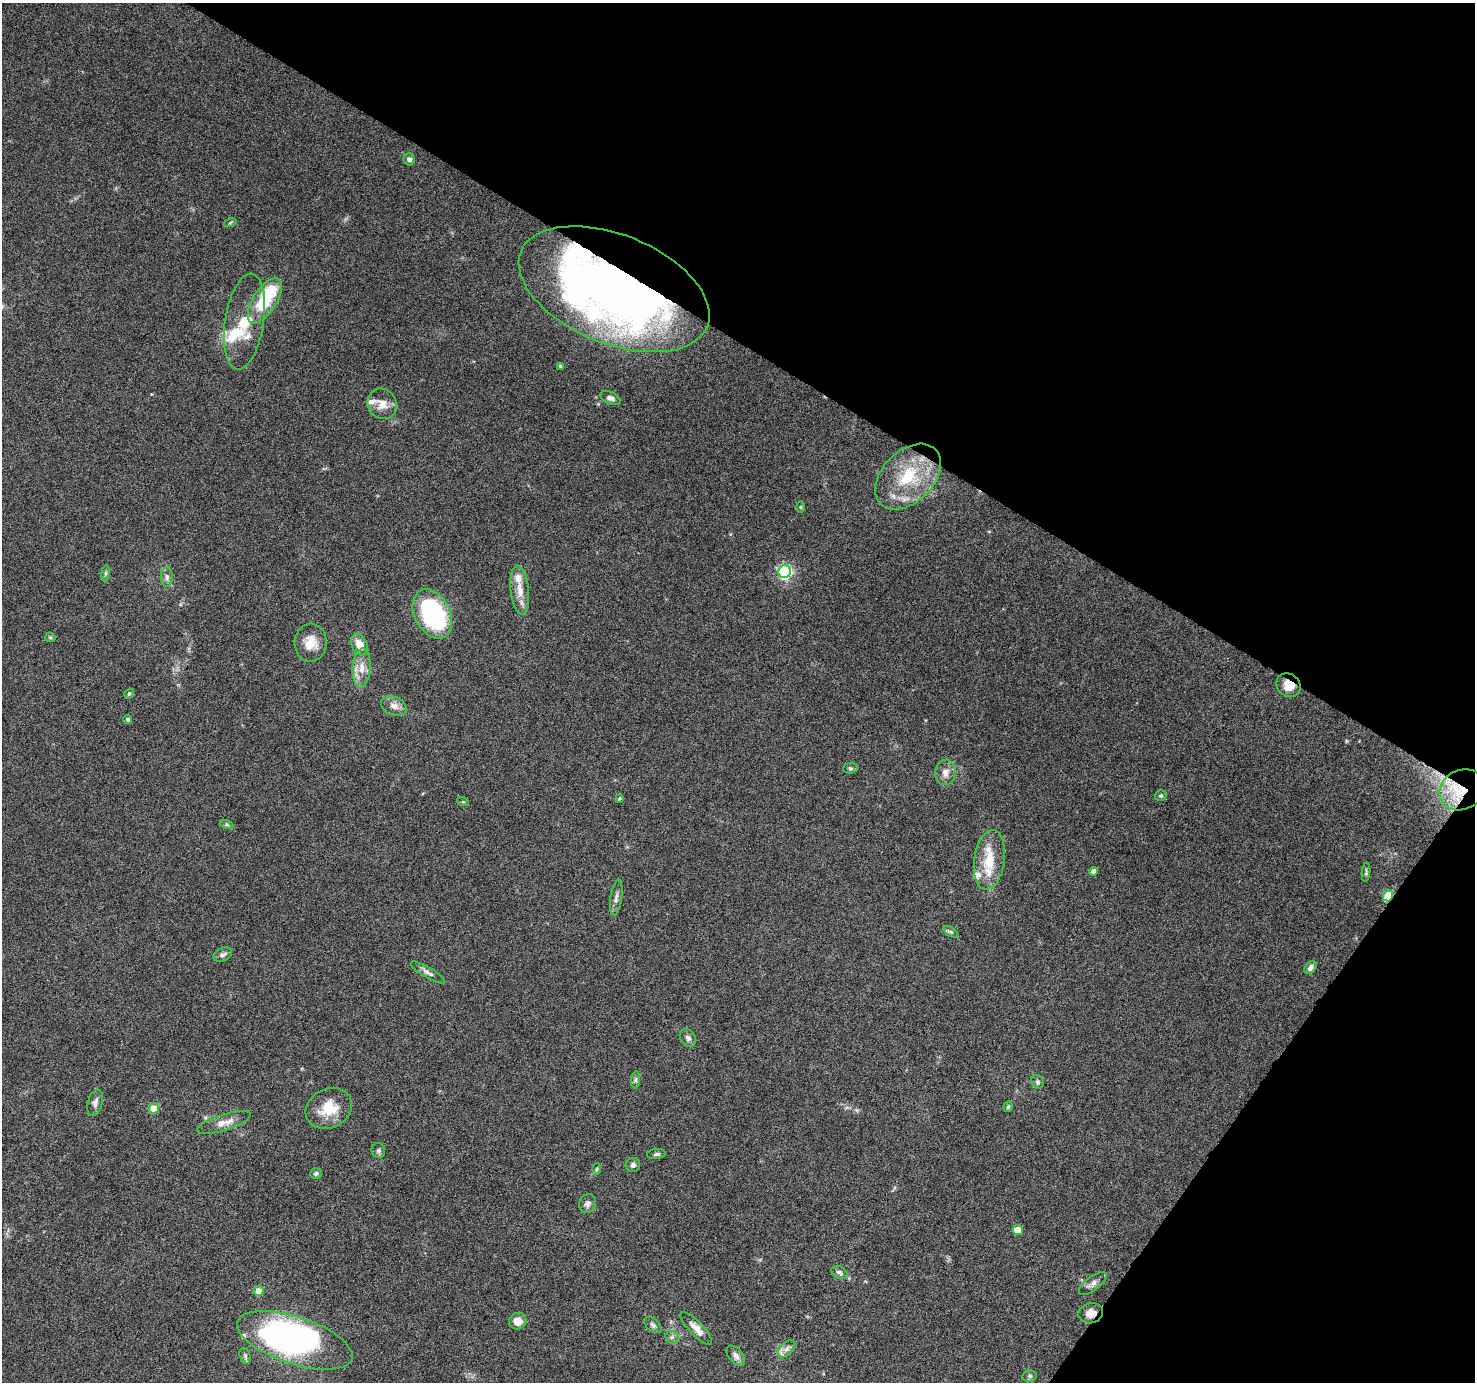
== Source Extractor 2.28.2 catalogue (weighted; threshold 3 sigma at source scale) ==
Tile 8 of 4 x 4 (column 4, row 2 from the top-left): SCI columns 4426-5898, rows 3015-4394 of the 5898 x 5963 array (HDU 1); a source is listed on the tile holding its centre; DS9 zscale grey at full resolution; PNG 1477 x 1384 px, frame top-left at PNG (2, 3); each listed source drawn as its Kron ellipse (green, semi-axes under 4 px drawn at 4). Shown black and unused: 31% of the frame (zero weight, under 6 of 12 exposures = <1% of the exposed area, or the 3 px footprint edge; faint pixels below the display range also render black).
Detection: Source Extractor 2.28.2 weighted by HDU 2 'WHT'; one run over the whole footprint, this tile lists its part. Background 0.053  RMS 0.0026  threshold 0.0106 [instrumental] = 3 sigma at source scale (4.09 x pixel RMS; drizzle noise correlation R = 1.36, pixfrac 0.8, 0.0396/0.0396 arcsec/px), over >= 5 px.
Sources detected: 76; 2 inside a brighter object's white glare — neither listed nor drawn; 7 inside a brighter listed object's ellipse — not listed separately; the other 67 listed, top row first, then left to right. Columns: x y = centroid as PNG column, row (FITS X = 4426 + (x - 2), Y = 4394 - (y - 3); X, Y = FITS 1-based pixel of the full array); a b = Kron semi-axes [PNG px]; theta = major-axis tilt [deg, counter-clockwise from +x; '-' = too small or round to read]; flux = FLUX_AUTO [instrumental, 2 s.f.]
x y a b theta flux
409 159 6 5 - 0.83
230 223 6 4 20 0.31
614 289 100 54 -22 220
265 301 25 12 57 13
244 322 48 19 81 11
561 366 4 3 - 0.44
610 398 11 6 -22 0.9
382 404 16 14 -55 2.9
908 477 39 25 45 16
801 507 6 4 90 0.26
785 572 6 6 - 42
105 573 8 4 81 0.46
167 577 10 6 89 0.84
520 590 24 9 -84 3.4
432 614 26 17 -63 28
50 637 5 5 - 0.35
311 643 19 16 87 3.8
359 644 11 7 -62 3.1
362 668 19 9 86 2.9
1289 685 13 11 -40 3
129 694 5 4 - 0.36
394 706 13 9 -22 1.7
128 719 4 4 - 0.46
850 768 7 5 5 0.43
945 772 13 10 82 1.8
1462 790 23 19 28 7
1161 796 6 5 - 0.37
619 798 4 3 - 0.29
463 802 6 3 -18 0.26
227 825 7 4 -19 0.39
989 860 30 15 82 7.2
1094 871 4 4 - 1.3
1366 872 9 3 85 0.41
1388 896 6 5 - 12
616 898 18 6 82 1.1
951 932 8 4 -35 0.42
223 955 9 6 25 0.8
1310 968 7 5 48 1
428 972 19 5 -30 1.1
688 1038 9 7 -55 0.88
636 1080 8 4 82 0.51
1038 1082 7 6 - 0.5
95 1103 13 7 73 1.2
1008 1107 5 4 - 0.4
329 1108 24 19 27 6.6
154 1109 5 5 - 5.5
224 1123 28 8 17 2.6
378 1151 7 6 - 0.58
656 1154 9 5 6 0.51
633 1165 7 7 - 0.71
596 1169 6 4 87 0.31
316 1174 6 5 - 0.57
587 1204 9 8 - 0.92
1018 1230 5 5 - 4.7
839 1272 8 5 -28 0.67
1093 1283 16 7 38 1.3
259 1291 5 5 - 3.1
1091 1313 12 10 14 1.9
518 1321 9 8 - 2.2
653 1325 10 6 -41 0.74
696 1329 22 7 -47 2.1
672 1337 7 6 - 0.63
295 1340 60 23 -18 84
787 1349 10 6 45 1.1
245 1356 8 5 -69 0.55
736 1356 12 7 -49 1.2
1030 1376 7 6 - 0.54
Overlapping masked pixels (flux is a lower limit): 5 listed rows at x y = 614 289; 1289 685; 1462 790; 1388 896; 1091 1313
Isophote crosses this tile's border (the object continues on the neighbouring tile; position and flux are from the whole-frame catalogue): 1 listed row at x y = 295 1340